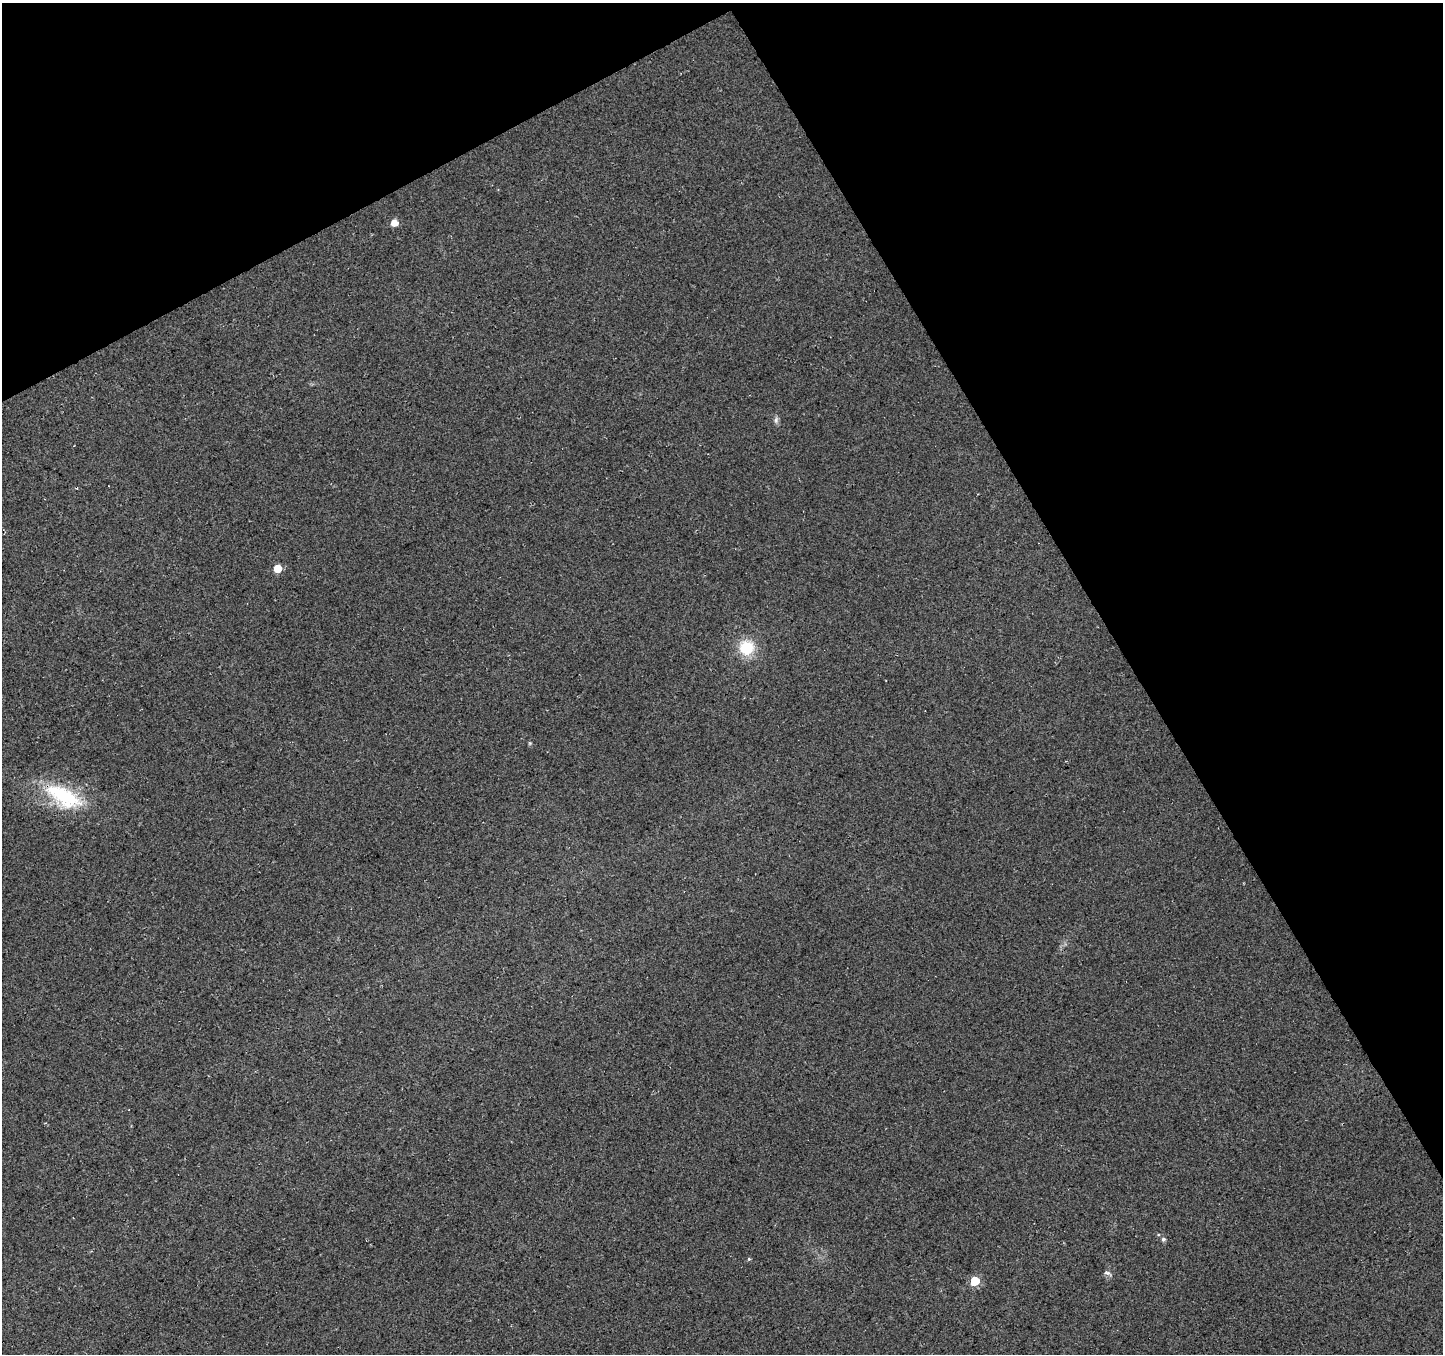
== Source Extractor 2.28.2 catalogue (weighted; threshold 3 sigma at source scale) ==
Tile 3 of 4 x 4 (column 3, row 1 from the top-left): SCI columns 2938-4378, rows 4252-5603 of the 5871 x 5740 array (HDU 1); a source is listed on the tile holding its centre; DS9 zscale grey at full resolution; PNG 1445 x 1356 px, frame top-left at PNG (2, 3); no overlay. Shown black and unused: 29% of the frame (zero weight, under 3 of 4 exposures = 5% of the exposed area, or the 3 px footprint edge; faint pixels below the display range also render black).
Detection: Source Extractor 2.28.2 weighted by HDU 2 'WHT'; one run over the whole footprint, this tile lists its part. Background 0.0524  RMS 0.0082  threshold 0.0367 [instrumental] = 3 sigma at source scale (4.5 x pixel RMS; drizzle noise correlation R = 1.50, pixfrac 1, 0.0396/0.0396 arcsec/px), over >= 5 px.
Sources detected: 10; all 10 listed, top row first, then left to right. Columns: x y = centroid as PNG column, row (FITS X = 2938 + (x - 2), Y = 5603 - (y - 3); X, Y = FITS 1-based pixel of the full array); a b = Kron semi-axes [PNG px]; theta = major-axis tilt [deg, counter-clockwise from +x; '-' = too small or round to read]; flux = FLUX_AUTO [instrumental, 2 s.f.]
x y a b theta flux
394 223 6 5 - 8.5
776 420 9 6 90 2.4
277 568 5 5 - 16
747 648 18 17 - 25
530 743 5 4 - 0.92
63 796 50 22 -28 62
1163 1239 5 5 - 2.1
749 1259 5 4 - 1
1108 1273 11 5 -21 2.2
975 1281 6 5 - 29
Overlapping masked pixels (flux is a lower limit): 1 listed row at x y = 63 796